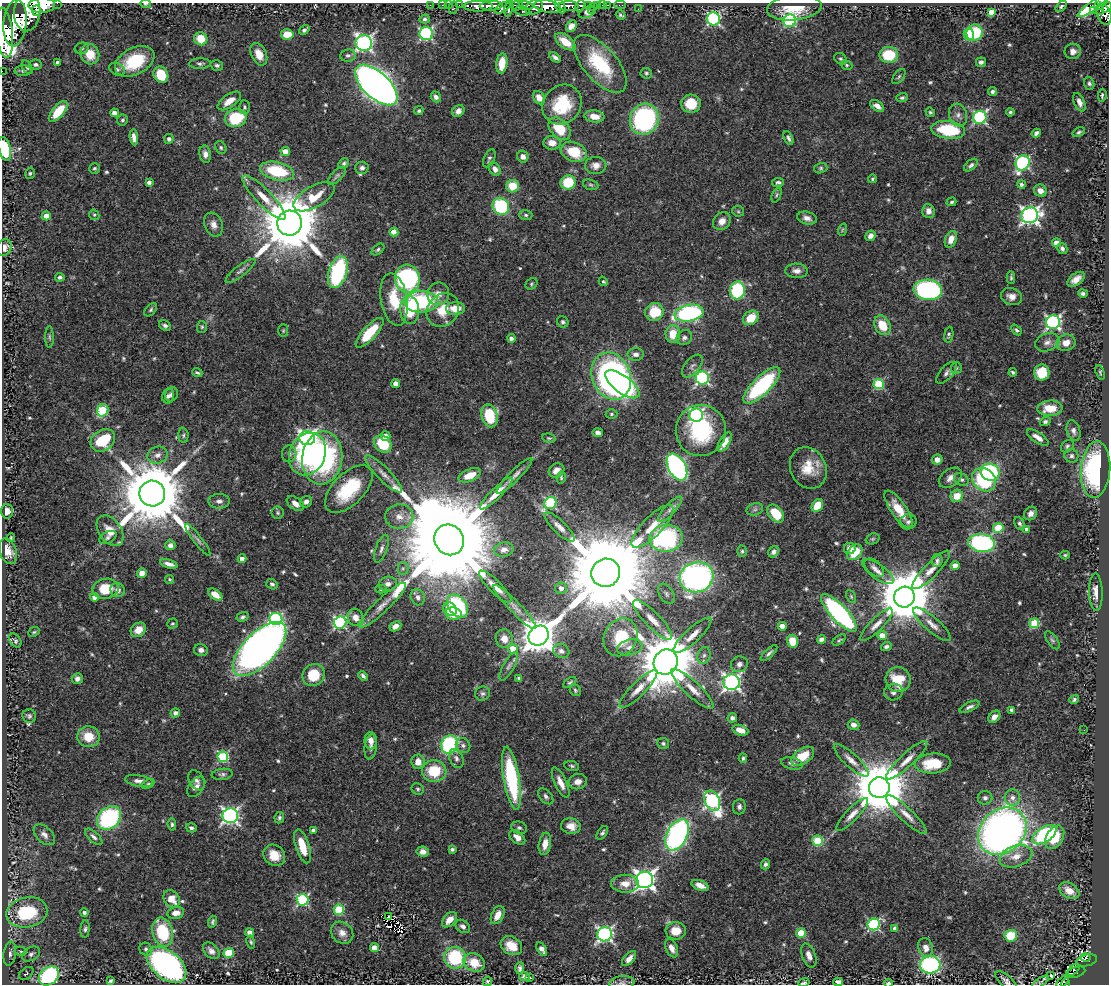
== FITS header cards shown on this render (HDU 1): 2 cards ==
NAXIS1  =                 1107
NAXIS2  =                  982

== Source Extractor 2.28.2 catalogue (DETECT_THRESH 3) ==
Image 1107 x 982 px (HDU 1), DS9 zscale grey, 1 PNG px = 1 image px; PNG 1111 x 986 px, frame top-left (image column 1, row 982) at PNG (2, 3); each listed source drawn as its Kron ellipse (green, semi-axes under 4 px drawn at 4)
Background 0.413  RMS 0.02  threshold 0.0595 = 3 sigma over >= 5 px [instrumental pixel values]
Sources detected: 600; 3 with non-positive FLUX_AUTO (blend fragments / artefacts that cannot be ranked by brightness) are neither listed nor drawn; of the other 597, the 500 brightest by FLUX_AUTO listed and drawn (97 fainter detections omitted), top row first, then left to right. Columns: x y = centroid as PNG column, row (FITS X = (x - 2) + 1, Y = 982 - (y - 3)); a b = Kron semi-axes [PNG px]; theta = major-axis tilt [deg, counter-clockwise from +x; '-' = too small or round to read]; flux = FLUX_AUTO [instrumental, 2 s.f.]
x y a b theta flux
57 3 2 2 - 25
145 4 5 4 - 2
42 5 13 7 1 2200
430 5 2 2 - 8.2
442 5 2 2 - 9.3
448 5 2 2 - 8
459 5 2 2 - 7
526 5 7 4 -12 230
588 5 3 3 - 82
598 5 3 3 - 31
602 5 2 2 - 6.9
608 5 3 2 - 13
620 5 6 2 0 13
478 6 14 5 0 1000
491 6 11 4 2 800
517 6 6 4 4 370
548 6 13 6 -10 1600
560 6 8 4 -62 490
568 6 10 5 -1 780
580 6 6 4 62 180
1061 6 7 4 46 2.2
1093 6 18 4 35 140
1098 6 3 3 - 120
534 7 9 7 29 630
593 7 2 2 - 7.4
1107 7 6 4 46 230
453 8 6 4 77 76
503 8 9 4 31 300
794 8 27 12 6 37
509 9 8 4 78 350
638 9 2 2 - 4.3
36 10 5 4 - 580
592 10 3 2 - 11
1094 10 3 2 - 7.6
1100 10 5 3 - 67
522 11 7 4 -13 160
27 12 19 13 86 3700
587 12 9 5 24 4.3
991 12 4 4 - 12
1104 14 11 7 -68 430
621 15 5 3 - 2.2
425 19 5 4 - 3
713 19 6 6 - 200
790 21 6 6 - 140
15 23 23 11 85 4100
571 26 6 4 47 9.1
304 30 6 3 35 4.2
4 33 25 8 -84 3000
974 33 8 8 - 60
287 34 6 5 - 26
426 34 6 6 - 190
969 34 6 5 - 53
201 39 7 6 - 26
565 42 12 6 -36 22
364 43 8 8 - 380
82 48 7 5 13 2.9
1073 51 8 7 - 8.1
90 54 10 9 - 27
259 54 12 7 -65 15
348 55 8 6 7 4
889 55 9 8 - 50
555 57 6 3 -34 3.8
841 59 7 5 -31 2.6
135 61 21 13 28 63
58 62 3 3 - 4.1
981 62 5 4 - 3.7
502 63 10 5 83 24
36 64 6 5 - 3.5
200 64 11 5 1 3.8
600 64 35 16 -49 79
217 65 6 5 - 2.9
847 65 6 4 -24 2.1
27 67 7 4 -61 3
117 69 8 6 -27 3.6
2 71 2 2 - 5.4
23 71 8 5 1 3.5
646 73 6 5 - 2.3
161 75 9 7 -63 42
899 77 9 5 52 2.8
1089 83 6 5 - 2.9
376 85 26 13 -43 1400
992 91 4 4 - 3.4
1102 95 6 3 84 2.6
436 97 6 5 - 5.2
539 98 7 5 -54 9.9
902 98 6 4 19 2.7
229 101 13 6 35 14
1079 102 10 5 -67 7.6
691 104 10 9 - 32
562 105 21 18 49 60
877 106 8 4 -34 7.6
245 107 7 5 -89 2.5
58 111 13 6 50 43
419 111 5 4 - 2.2
458 111 7 5 45 5.9
930 112 5 4 - 2.2
1010 112 4 4 - 2.3
115 113 4 4 - 11
958 115 11 9 -74 7.7
594 116 10 6 -7 14
980 117 7 6 - 180
236 118 11 9 14 67
644 119 16 14 63 250
122 120 5 5 - 2.6
560 129 13 8 -47 43
948 130 17 9 -7 84
1079 132 6 4 29 2.6
1036 133 5 4 - 4.5
134 137 8 4 -83 7
788 138 7 4 -66 3.4
169 139 5 4 - 3.7
552 143 8 7 - 15
221 148 6 5 - 2.5
5 149 12 6 -75 61
285 151 5 4 - 12
574 152 13 9 -21 45
205 154 8 6 -81 6
523 157 6 5 - 7.1
489 158 10 5 65 3
344 163 6 4 47 2.6
1022 163 8 6 62 200
596 165 10 8 3 9.8
971 165 8 4 40 3.7
95 168 6 5 - 2.3
362 168 6 6 - 4.3
821 168 6 5 - 2.4
495 169 7 5 -61 6.5
277 171 17 9 -13 73
30 173 6 4 74 2.4
337 176 11 5 44 3.7
872 179 4 3 - 1.9
149 182 4 4 - 5.3
568 182 7 7 - 43
778 182 6 4 8 2.9
1021 184 4 4 - 3.6
591 185 8 5 -19 2.4
513 186 6 6 - 32
1040 191 6 6 - 10
776 195 8 4 68 2.4
314 197 23 10 30 28
264 198 30 8 -46 23
951 202 5 3 - 2
501 206 9 8 - 100
738 211 6 5 - 2.3
928 211 7 6 - 7.7
94 215 5 5 - 2.1
526 215 6 5 - 2.8
1030 215 8 7 - 480
46 216 4 4 - 17
807 218 10 6 -13 6.5
722 221 10 8 46 9.6
289 223 12 12 - 11000
214 225 12 9 -69 8.7
842 230 6 3 71 1.9
394 232 4 4 - 21
870 236 6 5 - 7.1
951 239 8 5 70 13
1056 243 4 4 - 12
4 247 8 7 - 8.4
1062 248 6 5 - 4.3
378 250 7 4 39 2.6
240 271 18 5 38 6.2
796 271 11 7 -2 7.2
338 272 16 9 72 150
60 277 4 4 - 3.5
1011 277 6 3 -87 2.1
407 279 14 12 -82 240
1076 279 10 5 36 9.8
603 281 5 4 - 2.1
531 284 6 5 - 2.4
737 290 9 7 81 120
928 290 14 10 -5 260
1083 293 4 3 - 2.7
438 294 11 11 - 12
1011 297 11 8 -18 9.3
394 300 26 13 -81 42
421 302 17 10 1 130
455 309 9 6 1 21
151 310 8 5 47 2.9
410 310 14 9 -86 51
443 310 18 15 50 32
654 312 9 9 - 40
689 313 15 8 10 220
751 318 8 6 37 27
563 322 6 5 - 3
1053 322 7 7 - 260
882 325 10 7 -61 28
165 326 6 4 -29 3.4
202 327 6 5 - 2.1
1016 330 6 4 -49 2.7
283 331 6 5 - 2
369 333 19 6 48 50
673 334 9 7 -89 24
949 335 8 4 82 2.3
49 337 11 4 -89 2.8
511 338 4 4 - 4.6
684 338 8 7 - 4.6
1047 342 12 9 18 7.8
1066 343 9 8 - 12
636 354 8 6 -1 5.5
692 366 13 7 50 5.5
956 368 6 5 - 2.3
1013 372 4 3 - 2.6
1100 372 8 4 -72 2
197 373 5 3 - 2
946 373 13 6 49 5.3
1042 373 8 7 - 38
611 376 24 19 -68 550
702 378 6 6 - 230
396 384 4 4 - 12
622 384 20 8 -36 100
879 384 5 5 - 95
762 385 24 9 44 160
171 394 7 6 - 3.7
168 396 7 6 - 4.1
1050 408 12 7 3 26
103 410 6 5 - 68
611 414 6 4 1 2.3
696 415 7 6 - 260
489 416 11 8 -75 59
1045 421 5 4 - 3.2
701 430 26 25 - 110
1073 431 10 6 -74 5.5
598 433 5 4 - 5.3
183 435 8 5 -86 2.8
385 436 5 4 - 10
1038 437 12 5 -33 8.6
307 438 8 7 - 460
549 438 7 4 -8 2.2
103 440 13 10 34 73
725 442 11 5 60 13
383 444 10 8 -39 48
1067 446 7 5 44 2.8
289 454 8 7 - 4.4
307 454 22 18 65 170
157 455 10 8 20 8.3
1071 456 7 6 - 3.9
322 458 26 20 82 260
937 460 5 5 - 8.5
677 467 15 8 -61 380
808 468 21 17 -64 31
1095 470 28 14 86 200
556 471 8 6 29 8.9
990 472 9 8 - 120
384 474 25 6 -45 12
470 475 12 6 22 17
514 476 24 5 45 9.5
561 478 6 4 78 1.9
950 478 13 8 36 9.3
961 480 7 6 - 4.1
984 480 13 10 -42 110
349 489 30 15 45 84
496 493 22 5 44 16
152 494 13 13 - 14000
957 496 6 6 - 22
219 501 10 7 0 6.4
306 502 6 5 - 6.5
550 503 6 5 - 130
295 504 9 6 -35 10
817 505 7 5 55 29
670 509 16 5 48 7.4
755 509 8 6 17 4.1
899 509 22 7 -56 31
7 511 7 6 - 9.4
278 513 6 6 - 2.4
1031 513 7 6 - 5.8
776 514 10 6 -51 38
399 517 14 12 1 15
908 522 8 7 - 4.6
1020 524 7 4 -62 3
653 526 28 9 46 28
559 527 20 6 -44 11
998 528 5 5 - 57
1027 529 4 4 - 6.1
110 531 17 11 -54 19
108 537 9 5 29 4
11 538 4 3 - 1.9
666 538 17 13 9 180
873 539 7 5 20 2.2
198 540 20 4 -52 4.9
449 540 16 14 -58 55000
982 543 13 9 -7 210
170 545 5 5 - 6.2
850 548 6 5 - 8
381 549 14 6 71 5.9
504 550 9 7 11 8.2
8 551 13 8 -71 14
742 551 5 5 - 2.5
773 552 6 5 - 4.5
855 552 9 6 46 33
1065 555 4 3 - 1.9
242 559 4 4 - 12
937 560 6 5 - 3.8
169 564 9 4 -16 7.3
955 566 4 4 - 13
403 568 6 5 - 2.7
874 568 12 7 -41 6
931 570 26 7 46 15
878 572 19 7 -36 11
142 573 5 5 - 9.5
606 573 14 14 - 33000
696 577 17 15 17 450
170 579 4 4 - 2.1
272 584 6 5 - 2.8
388 584 9 7 12 6.4
495 587 22 6 -44 16
561 588 6 6 - 7.3
106 589 13 10 10 34
381 589 6 4 0 1.9
118 590 7 6 - 7.6
1096 592 19 6 -88 12
215 594 8 5 -36 17
666 594 11 7 -57 5.2
94 597 4 4 - 6.4
418 597 8 7 - 5.9
851 597 7 4 -64 2
904 597 10 10 - 9600
382 605 32 7 43 16
458 606 13 8 -52 140
515 607 30 5 -46 11
450 609 7 6 - 22
839 613 25 8 -47 260
453 614 8 6 -9 28
242 617 6 4 18 3.1
356 617 9 7 -62 12
276 619 6 6 - 160
653 620 26 8 -45 17
340 622 6 6 - 210
1034 623 5 5 - 65
172 624 5 4 - 2.1
932 624 24 7 -41 13
876 625 22 6 45 11
395 626 6 4 28 9.1
782 626 4 4 - 14
138 630 8 6 38 15
34 632 6 4 22 2
692 635 25 7 42 16
539 636 11 9 42 3000
882 636 4 4 - 26
621 637 19 16 62 53
504 639 9 8 - 12
821 639 5 4 - 4.7
839 640 8 3 36 1.9
1052 640 10 5 -56 3.5
15 641 7 5 -55 2.8
792 641 6 5 - 22
886 646 5 4 - 3.4
630 647 13 7 12 8.5
259 649 34 16 45 1200
513 649 5 4 - 25
201 650 7 6 - 5.9
561 651 8 7 - 5.9
769 653 11 4 43 3.5
704 655 8 6 73 4.8
666 662 13 11 61 10000
739 664 8 7 - 6.1
509 666 16 5 61 6.2
313 675 11 10 - 42
363 676 5 3 - 3.1
519 678 4 4 - 2.5
77 679 5 5 - 6.7
898 679 12 12 - 37
570 682 7 4 36 2.3
732 682 8 8 - 430
638 689 25 7 45 15
692 689 28 7 -43 18
575 690 6 5 - 2.4
893 692 9 8 - 5.8
482 693 7 7 - 3.7
1074 699 5 4 - 2.7
969 707 11 4 25 4.1
1012 710 4 4 - 5
175 713 4 4 - 5.2
29 716 7 6 - 3
994 717 7 5 45 8.6
732 718 5 4 - 4.1
854 725 6 5 - 6.8
740 730 8 5 -19 13
1084 730 2 2 - 3.2
88 737 11 10 - 24
371 741 8 6 -88 8.1
663 743 6 5 - 2.7
449 745 9 8 - 160
463 746 8 7 - 4.1
371 747 13 6 83 6.1
803 756 13 7 35 32
223 757 5 5 - 120
456 758 10 6 -67 4.8
743 758 4 3 - 2.6
851 760 23 7 -43 12
907 760 27 7 43 15
418 762 7 6 - 12
792 763 11 6 -14 4.9
933 763 18 10 4 46
572 766 7 5 -11 2.7
434 771 12 11 - 48
222 774 10 5 6 3.8
511 778 32 8 -81 130
197 780 11 7 -57 5.9
139 781 14 6 -11 7.5
578 782 9 7 14 8.9
561 783 16 6 -65 12
148 784 7 4 26 2
196 787 11 7 53 8
879 788 10 10 - 10000
418 789 6 5 - 2.5
546 796 9 6 -47 3.8
985 798 7 6 - 4
1012 798 8 7 - 7.4
712 801 10 7 -66 290
739 807 8 6 84 4.5
852 815 22 6 46 12
906 815 27 6 -43 15
230 816 8 7 - 370
109 818 13 10 44 160
279 818 5 5 - 2.7
172 824 6 4 -84 2.9
571 826 10 7 -9 12
191 828 5 4 - 3.3
519 828 8 6 -18 3
313 830 4 4 - 5.7
1002 831 26 21 43 870
602 833 8 4 54 2.9
44 835 13 7 -44 7.1
677 835 17 10 63 340
1045 835 14 7 34 130
94 837 11 5 -43 4.6
517 837 9 6 -41 8.6
1055 837 12 8 61 35
818 841 5 5 - 81
545 844 11 6 80 12
302 846 17 7 -72 31
452 849 4 3 - 2.9
423 852 6 5 - 7.3
274 855 11 10 - 21
1016 856 17 10 19 17
765 864 5 4 - 3.5
645 880 8 8 - 690
625 884 14 9 2 16
700 885 9 5 -21 10
1069 891 11 7 -31 16
172 899 9 7 -47 17
302 900 6 5 - 170
339 909 5 5 - 78
27 912 20 15 12 87
84 912 4 4 - 3.5
176 913 8 6 10 8.9
498 915 10 6 63 15
388 916 3 2 - 4.1
449 920 9 6 46 12
212 922 6 3 74 2.5
874 924 6 5 - 190
463 926 8 6 -36 5.3
895 928 4 4 - 5.3
85 929 9 4 85 3.3
676 931 10 9 - 19
163 932 15 10 -76 73
250 933 4 4 - 10
342 933 12 10 -43 10
801 933 5 4 - 49
605 934 7 7 - 300
1011 936 6 6 - 49
251 942 7 4 -76 2.1
511 946 11 9 -29 22
374 948 4 4 - 21
672 948 10 5 -67 10
926 948 10 7 -72 10
146 949 7 6 - 3.6
542 949 7 4 -58 7.8
20 951 6 4 -10 2.4
211 951 10 6 -46 6.3
229 953 5 5 - 65
10 954 12 6 82 6.5
31 954 10 6 30 4.8
809 955 12 6 -69 9.1
455 958 11 11 - 88
1086 958 5 3 - 35
629 959 9 5 48 7.3
1087 960 11 5 14 77
474 962 11 8 -23 27
166 965 23 14 -39 490
930 965 10 8 3 260
520 968 6 4 -90 3.7
1074 970 7 2 46 30
1076 972 10 5 17 64
26 973 8 5 37 2.1
49 976 11 8 40 190
524 976 5 4 - 6.1
1051 976 3 2 - 2.5
530 978 3 3 - 7.4
111 980 4 3 - 2.1
487 981 5 4 - 2.4
1006 981 13 6 -42 5.9
838 982 5 4 - 6.3
1040 982 9 3 33 2.1
1063 982 8 3 48 43
622 983 12 7 7 5.4
804 983 6 3 21 3
888 983 4 3 - 2.5
1065 983 5 3 - 25
At the frame edge (FLAGS 8, measured only in part): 14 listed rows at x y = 57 3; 145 4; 42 5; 1107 7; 4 33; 2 71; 5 149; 4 247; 1006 981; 838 982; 622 983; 804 983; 888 983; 1065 983
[97 fainter detections neither listed nor drawn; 3 non-positive-flux detections neither listed nor drawn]